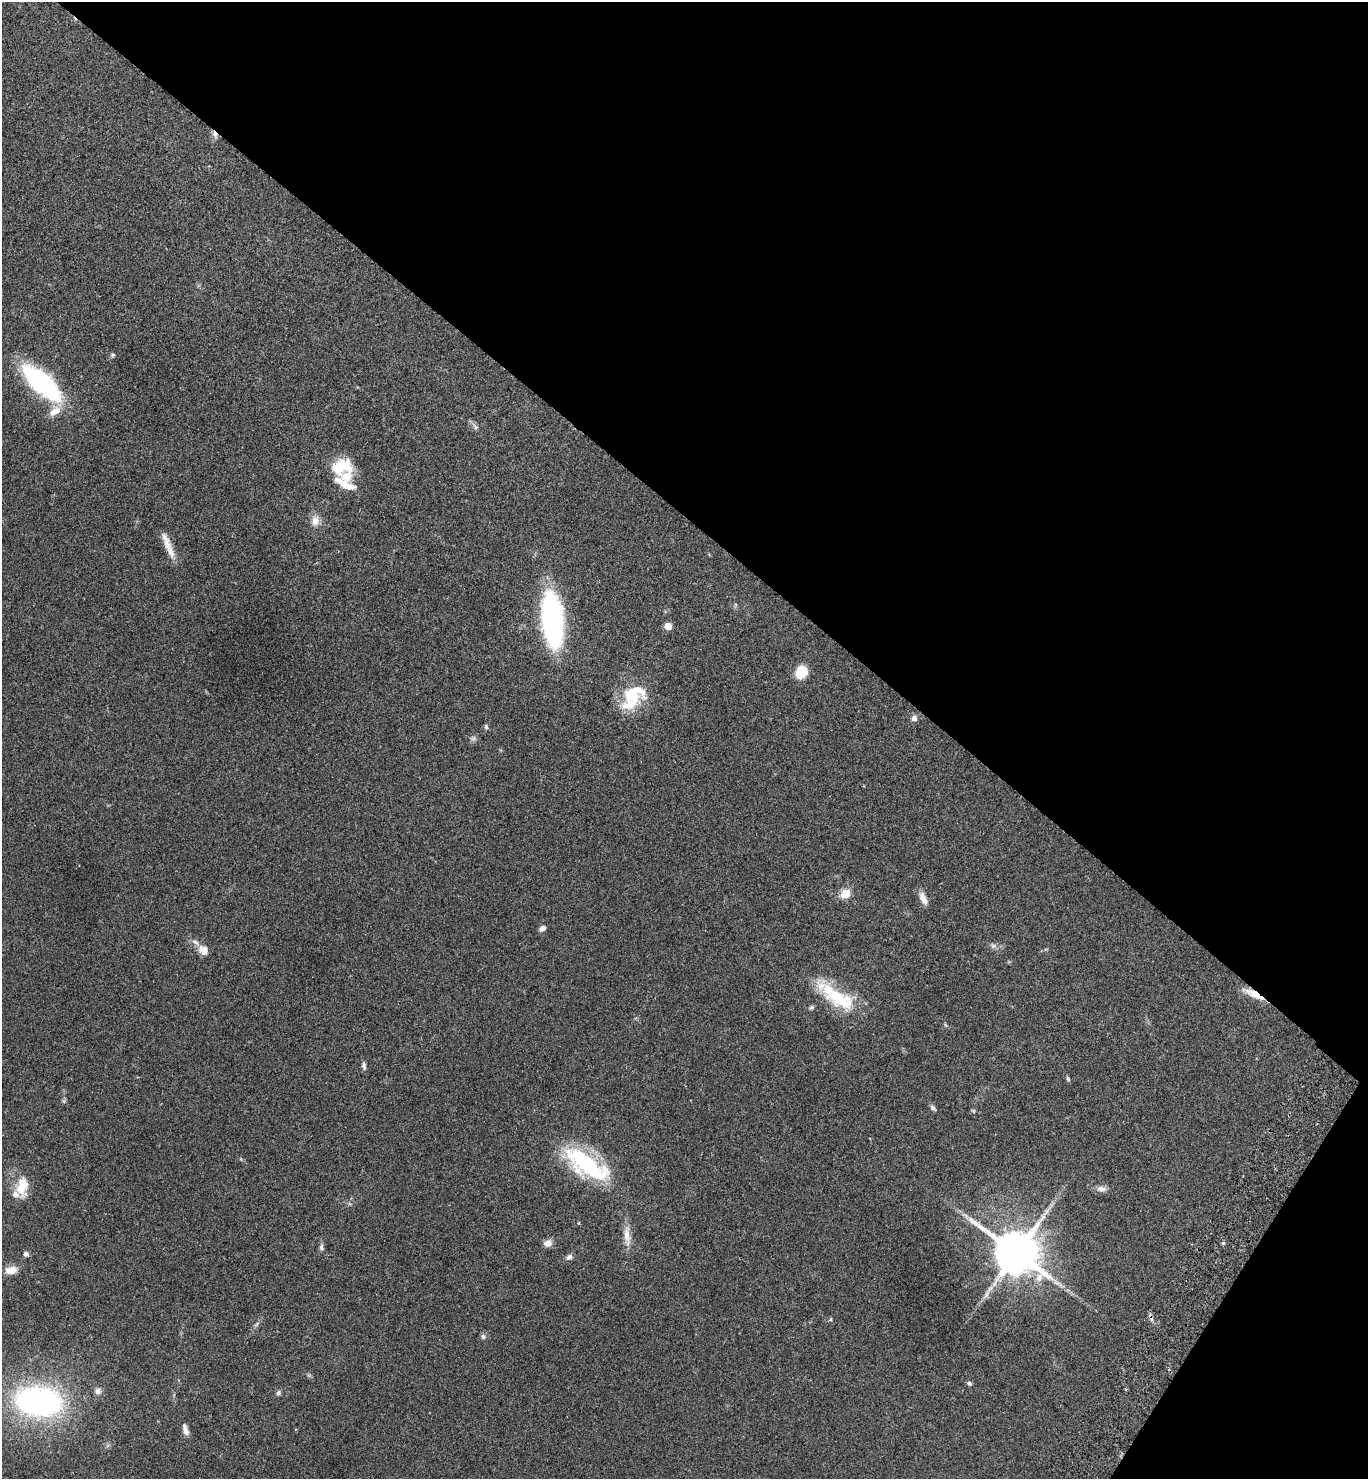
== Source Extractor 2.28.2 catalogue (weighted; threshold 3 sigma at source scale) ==
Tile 8 of 4 x 4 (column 4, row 2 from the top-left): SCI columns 4304-5669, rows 2994-4470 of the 6012 x 5983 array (HDU 1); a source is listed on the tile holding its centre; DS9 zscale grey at full resolution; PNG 1370 x 1481 px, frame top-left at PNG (2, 2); no overlay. Shown black and unused: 38% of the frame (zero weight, under 2 of 3 exposures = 3% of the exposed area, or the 3 px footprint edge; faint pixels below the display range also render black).
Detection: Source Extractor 2.28.2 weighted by HDU 2 'WHT'; one run over the whole footprint, this tile lists its part. Background 0.086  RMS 0.0078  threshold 0.0351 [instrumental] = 3 sigma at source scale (4.5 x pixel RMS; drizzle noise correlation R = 1.50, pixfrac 1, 0.05/0.05 arcsec/px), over >= 5 px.
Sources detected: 58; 1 too faint to see at this stretch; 1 cosmic-ray / hot-pixel residue — not listed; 7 inside a brighter listed object's ellipse — not listed separately; the other 49 listed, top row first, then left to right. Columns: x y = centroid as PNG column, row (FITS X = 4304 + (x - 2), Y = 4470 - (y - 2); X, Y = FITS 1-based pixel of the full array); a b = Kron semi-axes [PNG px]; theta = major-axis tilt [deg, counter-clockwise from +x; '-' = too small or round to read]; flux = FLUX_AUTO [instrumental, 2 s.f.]
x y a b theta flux
215 134 11 5 -68 3
113 355 6 5 - 1.2
41 383 37 15 -42 140
54 411 19 10 36 9.3
475 427 9 5 -53 2.1
341 467 26 20 7 25
315 521 15 11 81 6.7
168 545 38 8 -68 9.9
552 620 41 15 -84 220
668 626 5 5 - 10
801 672 11 9 56 21
632 695 29 16 -19 21
914 718 8 8 - 3.1
486 727 6 5 - 1.6
473 738 9 7 24 2.2
845 894 5 5 - 37
923 898 17 7 -64 5.9
542 928 7 5 33 3.4
993 946 8 7 - 2.4
203 950 13 10 -47 6.8
1254 994 29 7 -27 11
837 997 55 18 -36 47
811 1007 8 5 30 1.4
364 1066 10 5 -84 2.2
1068 1079 6 5 - 1.2
64 1101 6 5 - 1.2
933 1108 8 5 -45 2.1
973 1111 6 4 -45 1
586 1164 55 20 -34 88
21 1189 23 13 -46 12
1101 1189 14 8 -5 4.1
966 1216 12 5 -36 3.7
579 1223 5 3 - 0.57
627 1236 31 8 -85 9.3
548 1243 10 8 28 4.6
1223 1243 5 5 - 1.1
321 1247 9 6 -74 2.1
1016 1253 14 12 -36 3700
26 1254 7 6 - 2
569 1257 9 7 27 2.6
11 1270 13 8 6 8.5
831 1319 6 4 72 0.84
257 1324 9 4 42 1.7
483 1337 7 6 - 2
969 1383 7 5 -25 1.5
98 1391 9 8 - 3.1
278 1393 6 6 - 1.7
38 1401 42 25 -7 210
185 1430 13 6 -71 4.5
Overlapping masked pixels (flux is a lower limit): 2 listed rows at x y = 215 134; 1254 994